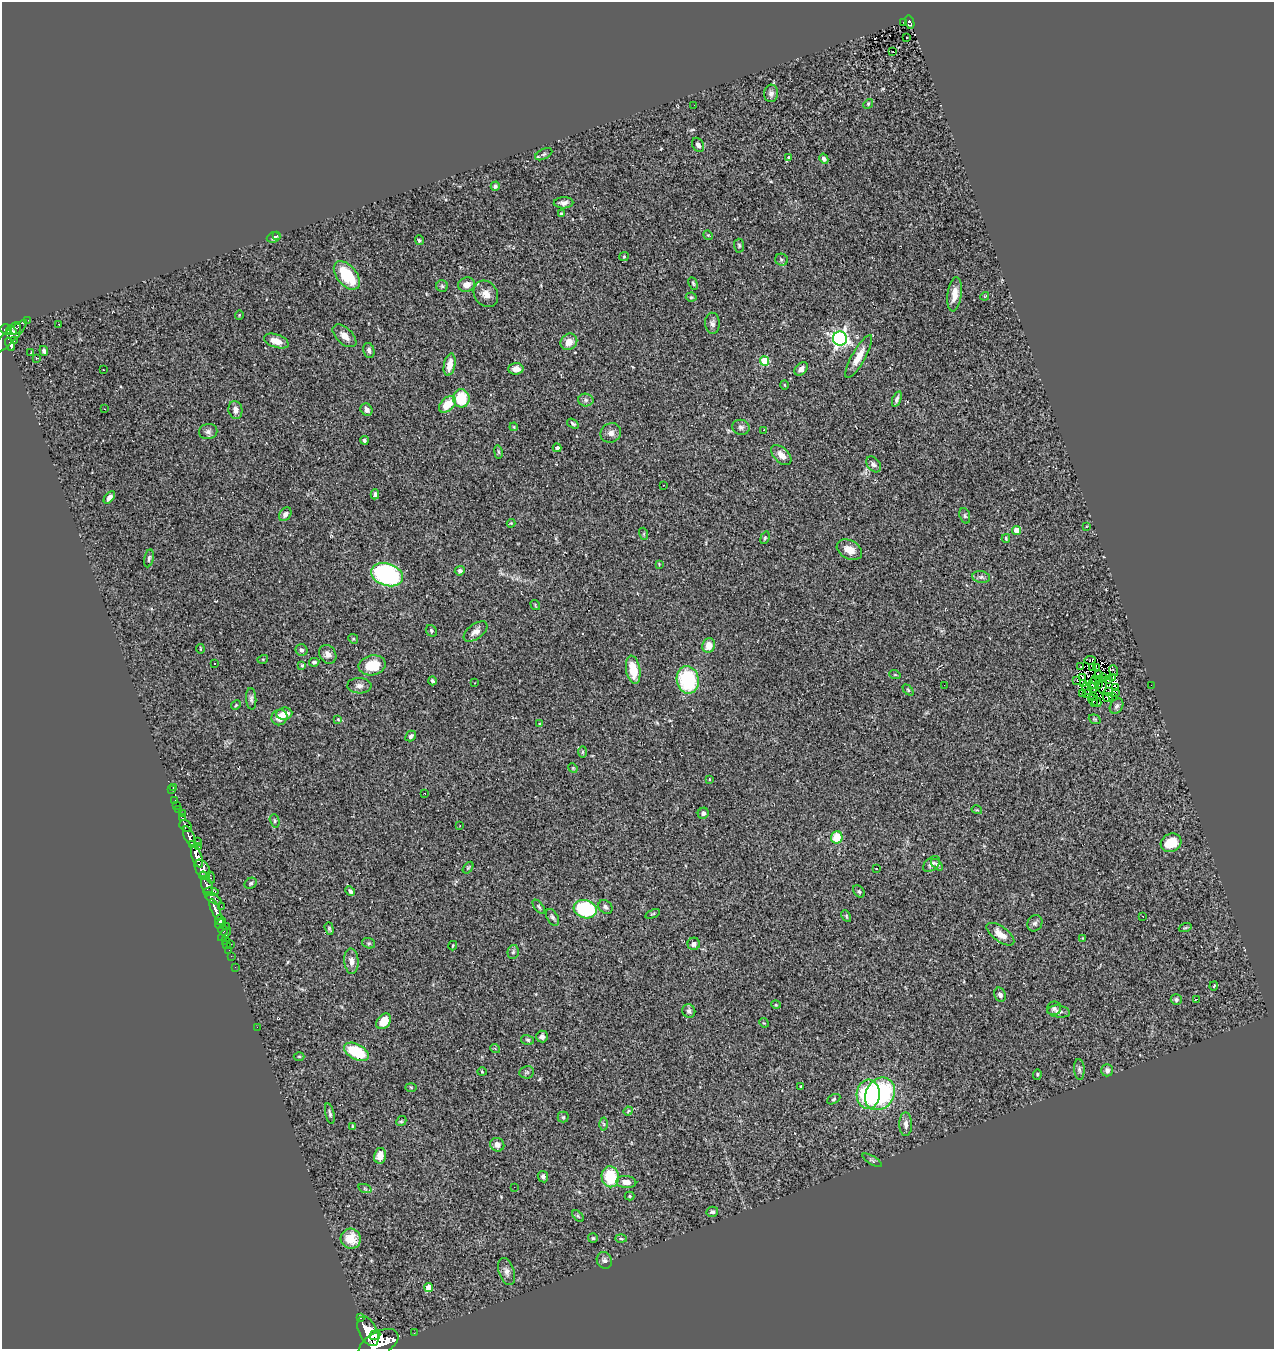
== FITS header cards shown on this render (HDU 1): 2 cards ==
NAXIS1  =                 1272
NAXIS2  =                 1347

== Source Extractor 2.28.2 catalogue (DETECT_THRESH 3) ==
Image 1272 x 1347 px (HDU 1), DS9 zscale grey, 1 PNG px = 1 image px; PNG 1276 x 1351 px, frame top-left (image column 1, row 1347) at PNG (2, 2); each listed source drawn as its Kron ellipse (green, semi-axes under 4 px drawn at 4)
Background 0.687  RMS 0.058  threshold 0.175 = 3 sigma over >= 5 px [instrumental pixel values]
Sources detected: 274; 4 with non-positive FLUX_AUTO (blend fragments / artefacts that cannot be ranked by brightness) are neither listed nor drawn; the other 270 listed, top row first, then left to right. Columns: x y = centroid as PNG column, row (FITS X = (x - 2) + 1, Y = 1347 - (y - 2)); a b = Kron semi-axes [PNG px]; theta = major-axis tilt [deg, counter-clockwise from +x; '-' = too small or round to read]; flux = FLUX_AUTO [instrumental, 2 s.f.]
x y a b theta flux
904 22 3 2 - 9.1
910 22 7 4 -76 130
907 37 3 2 - 9.8
893 52 3 3 - 39
771 93 8 7 - 14
868 104 5 4 - 5
694 105 3 2 - 2.9
698 145 7 5 -62 13
544 154 9 5 27 9.1
789 157 4 3 - 8.5
824 159 5 4 - 12
495 186 4 4 - 8.7
564 203 10 5 4 16
561 214 3 3 - 8.3
277 235 3 2 - 24
708 235 5 4 - 4.2
274 237 7 5 19 12
419 240 5 4 - 5.8
739 246 7 5 -87 6.2
624 256 5 4 - 4
781 260 6 6 - 7.3
347 275 16 10 -50 180
693 283 6 4 -63 5.5
467 285 8 7 - 35
442 286 6 6 - 7.8
486 294 14 11 -55 34
955 294 17 7 83 39
985 296 4 3 - 3.4
691 297 5 4 - 6.2
239 315 5 3 - 2.9
28 320 2 2 - 6.1
712 323 10 7 -87 15
59 324 2 2 - 2.2
15 328 6 5 - 270
6 329 6 5 - 510
11 331 5 3 - 280
344 336 14 8 -43 32
9 338 24 6 44 250
840 339 7 7 - 1200
14 341 2 2 - 7.7
276 341 13 6 -19 37
569 342 9 7 41 35
10 344 7 3 -67 140
369 350 7 5 -75 11
44 351 5 4 - 9.7
31 353 3 3 - 7.5
859 356 24 7 61 53
36 358 3 2 - 13
764 361 4 4 - 150
450 365 11 5 78 41
516 369 7 5 3 29
801 369 8 5 45 15
103 370 3 2 - 4.9
784 385 5 3 - 3.1
461 398 9 8 - 120
897 399 8 4 70 11
586 400 7 6 - 11
448 404 10 6 43 77
104 409 3 2 - 3.4
235 410 9 7 -79 22
367 410 6 5 - 16
573 424 6 4 -36 6.1
514 427 4 3 - 3.5
741 427 8 7 - 13
763 430 3 2 - 5.5
208 432 9 7 11 14
611 433 10 9 - 19
364 440 4 4 - 6.9
557 448 4 4 - 13
498 452 7 3 -81 4.8
781 455 12 7 -45 30
874 464 9 6 -48 14
663 485 2 2 - 2.7
375 494 5 3 - 8.4
109 497 7 4 51 15
285 514 7 5 54 15
965 516 8 5 -72 7.1
511 523 4 4 - 3.8
1086 527 3 2 - 4
1017 531 4 4 - 81
644 534 6 4 -73 4.7
765 538 6 4 69 5.3
1006 538 4 3 - 3.9
849 550 13 9 -28 40
149 558 9 4 78 9.2
659 564 4 3 - 2.9
460 571 5 4 - 9.8
387 575 16 11 -18 540
981 577 9 5 -8 10
535 605 5 3 - 3.8
431 631 6 5 - 6
475 632 14 7 37 23
353 639 5 4 - 5
709 645 7 6 - 43
200 649 5 2 - 3.4
301 650 6 5 - 10
328 654 10 8 -56 19
263 659 5 3 - 4.1
1090 660 5 3 - 8.5
314 662 5 4 - 9.1
214 663 3 3 - 12
302 665 3 3 - 4.2
372 665 14 10 10 89
1081 666 3 2 - 4.4
1093 667 2 2 - 0.071
1096 668 3 2 - 4.4
633 670 14 7 -80 93
1113 671 5 3 - 3.9
1098 674 3 2 - 4.8
895 675 6 3 -19 3.7
1082 677 4 3 - 17
1103 678 4 2 - 4.2
1113 678 3 2 - 1.6
1108 679 4 2 - 2.9
688 680 14 11 -81 310
1077 680 3 2 - 3.4
1095 680 3 2 - 4.6
1099 680 3 2 - 3
432 681 4 3 - 8.2
474 683 2 2 - 3.3
1084 684 3 2 - 1.1
1092 684 5 2 - 1.4
1098 684 4 2 - 1.9
944 685 2 2 - 2.3
1102 685 8 3 82 0.74
1151 685 2 2 - 71
359 686 12 7 -2 18
1087 688 6 2 -64 2.1
1092 688 5 2 - 4.6
1116 688 2 2 - 6.1
908 690 6 4 -46 5.8
1108 691 3 2 - 2.5
1115 692 3 2 - 3.5
1087 693 3 2 - 3.1
1082 694 4 3 - 8.3
1093 696 3 2 - 2.6
1112 697 2 2 - 3.6
1107 698 5 2 - 1.7
251 699 11 5 -86 11
1093 701 6 4 -66 2.3
1096 702 5 2 - 2.9
236 705 5 4 - 4.7
1116 706 8 6 57 11
284 714 8 6 6 40
279 717 8 7 - 40
338 719 4 3 - 3.7
1095 719 6 4 -20 4.8
539 724 3 2 - 2.8
411 736 6 4 47 9.6
583 752 6 4 88 5.4
573 768 5 4 - 4.2
709 779 4 2 - 2.6
174 787 3 3 - 4.5
171 789 3 2 - 5.8
425 793 3 2 - 5
175 800 2 2 - 8.2
177 806 3 2 - 20
179 810 3 2 - 21
977 810 5 3 - 3.4
182 813 3 2 - 9.3
703 813 6 5 - 10
182 818 3 3 - 110
275 821 7 4 -75 6.1
186 826 6 5 - 190
460 826 3 2 - 2.3
189 836 10 5 -65 790
837 837 6 5 - 84
197 841 2 2 - 10
1171 843 11 9 27 90
192 845 4 4 - 350
199 847 4 3 - 76
197 857 11 5 -71 1500
932 864 9 6 40 15
937 865 7 4 -43 8.9
468 868 7 4 54 5.1
202 869 10 6 -56 830
876 869 3 2 - 3.7
203 876 4 3 - 210
210 877 6 3 -69 130
251 883 6 5 - 6.5
207 885 9 5 -72 480
350 891 5 4 - 10
859 891 7 5 -49 7.1
211 892 7 3 -1 300
213 898 9 4 -30 270
221 906 2 2 - 13
539 907 8 4 -51 6
605 907 8 6 -45 11
215 909 11 4 -67 870
585 909 12 9 -17 320
653 914 8 3 22 4.2
846 916 6 4 -62 4.9
1143 916 2 2 - 2.4
552 917 9 5 -58 10
219 920 5 4 - 630
1035 923 8 7 - 12
221 924 6 3 42 440
226 927 2 2 - 10
1185 928 6 4 18 4.6
329 929 6 4 -73 6.3
223 930 5 3 - 28
1000 934 16 7 -36 47
225 935 8 3 46 21
1083 938 4 3 - 2.7
226 940 2 2 - 11
369 943 6 5 - 7.1
227 944 3 3 - 16
231 944 3 2 - 27
694 944 6 6 - 15
453 946 5 3 - 3.3
229 950 2 2 - 6.6
513 952 7 5 75 7.8
231 956 2 2 - 10
351 961 13 7 -86 26
235 967 2 2 - 13
1214 986 5 3 - 4.6
1000 995 7 5 -66 15
1197 999 4 2 - 29
1176 1000 5 5 - 9
776 1005 5 3 - 2.9
1054 1008 7 6 - 10
689 1011 7 6 - 11
1059 1012 11 6 -7 15
384 1021 9 6 50 59
764 1023 5 4 - 3.3
257 1027 2 2 - 44
542 1036 6 6 - 14
528 1040 6 5 - 6.5
495 1048 5 3 - 3.3
356 1052 13 7 -28 180
299 1057 5 3 - 3.9
1079 1069 10 5 -86 9
1107 1070 6 6 - 12
482 1072 4 4 - 3.9
527 1072 7 6 - 8.4
1037 1074 5 4 - 5.2
801 1086 3 3 - 6.6
411 1087 6 4 -2 4
868 1094 14 11 86 320
880 1094 17 14 58 430
834 1099 7 4 28 5.7
628 1111 5 3 - 4.3
330 1113 10 4 -77 8.8
563 1117 5 5 - 5.9
401 1121 5 4 - 5.7
604 1124 6 4 -88 5.9
906 1124 12 6 -89 19
353 1126 4 3 - 5.2
497 1145 7 6 - 18
380 1156 8 6 79 34
872 1160 11 4 -31 7.3
543 1177 6 5 - 10
610 1177 10 8 -81 160
626 1182 10 6 -5 33
514 1187 2 2 - 17
365 1189 7 4 -19 5.1
630 1196 5 4 - 4.9
712 1212 6 5 - 8.7
578 1216 7 4 -45 5.9
593 1238 5 5 - 5.5
351 1239 10 10 - 71
621 1239 5 3 - 4.5
604 1260 8 7 - 13
506 1271 14 7 -73 20
429 1287 4 4 - 58
361 1318 3 3 - 46
368 1331 16 9 -64 3000
414 1333 3 2 - 6.2
375 1335 5 4 - 820
379 1344 22 11 29 3800
At the frame edge (FLAGS 8, measured only in part): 1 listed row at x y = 379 1344
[4 non-positive-flux detections neither listed nor drawn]